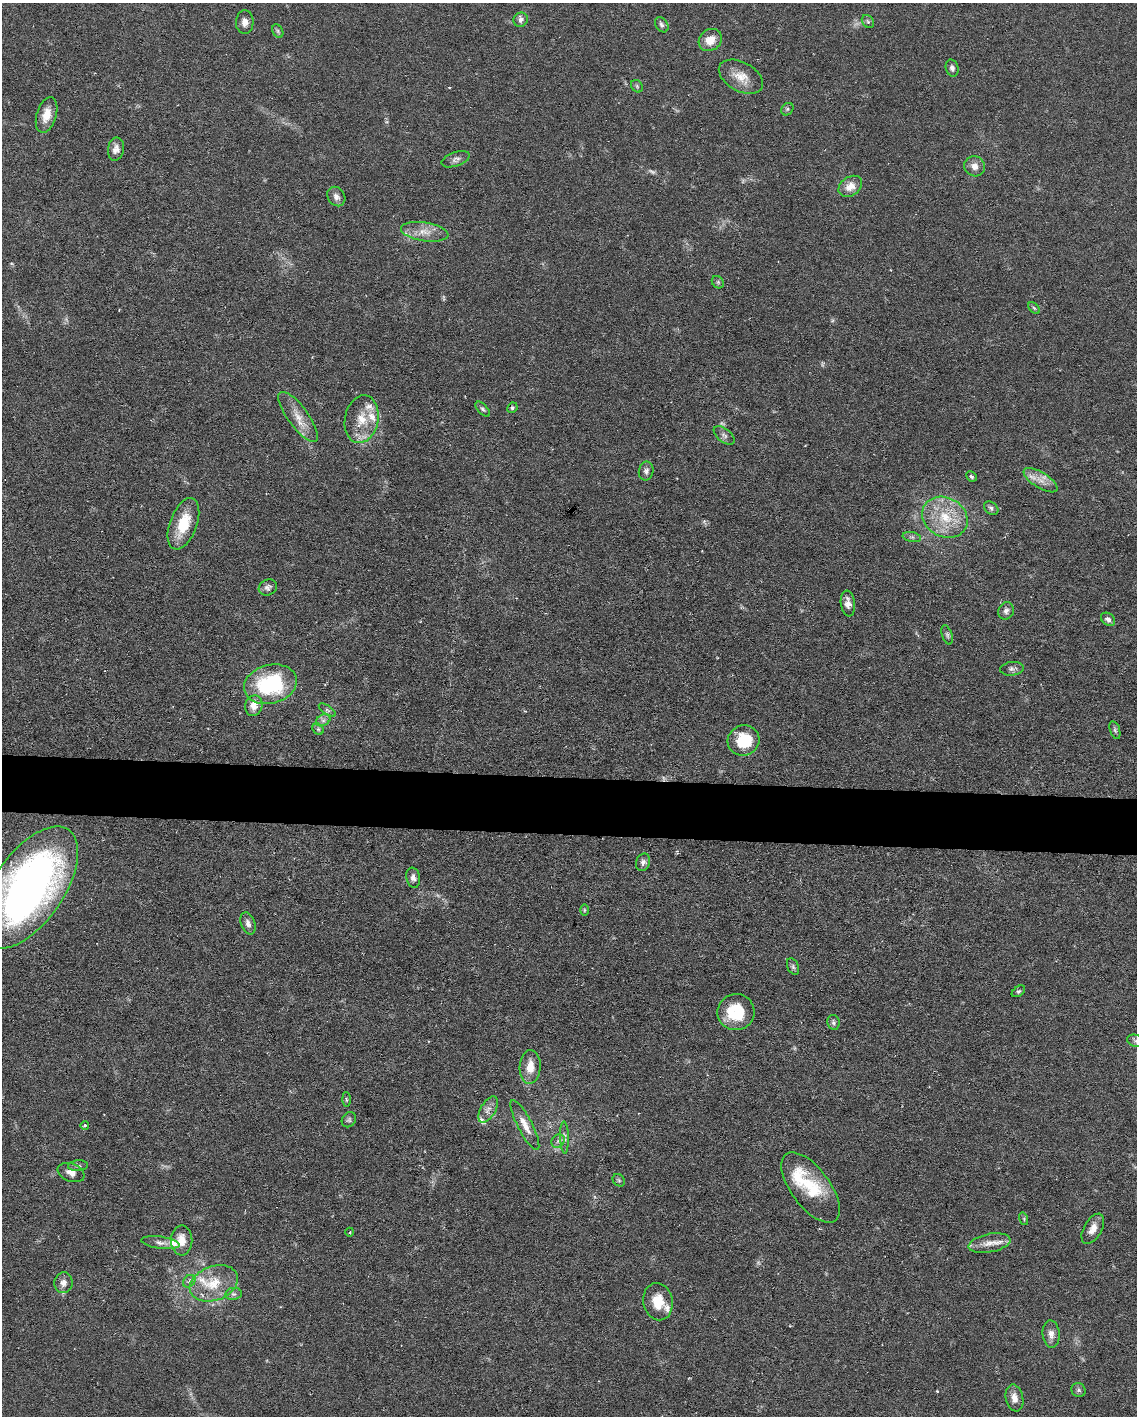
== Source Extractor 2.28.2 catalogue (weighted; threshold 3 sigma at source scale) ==
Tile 7 of 4 x 3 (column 3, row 2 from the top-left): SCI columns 2270-3404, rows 1630-3043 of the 4538 x 4560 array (HDU 1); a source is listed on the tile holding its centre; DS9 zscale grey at full resolution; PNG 1139 x 1418 px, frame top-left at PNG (2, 3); each listed source drawn as its Kron ellipse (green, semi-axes under 4 px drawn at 4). Shown black and unused: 4% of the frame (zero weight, under 3 of 6 exposures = <1% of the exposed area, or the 3 px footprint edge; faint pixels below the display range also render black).
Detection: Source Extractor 2.28.2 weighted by HDU 2 'WHT'; one run over the whole footprint, this tile lists its part. Background 0.106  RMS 0.0054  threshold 0.022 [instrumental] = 3 sigma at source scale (4.09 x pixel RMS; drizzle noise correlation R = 1.36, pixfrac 0.8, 0.05/0.05 arcsec/px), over >= 5 px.
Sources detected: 89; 2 too faint to see at this stretch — neither listed nor drawn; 7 inside a brighter listed object's ellipse — not listed separately; the other 80 listed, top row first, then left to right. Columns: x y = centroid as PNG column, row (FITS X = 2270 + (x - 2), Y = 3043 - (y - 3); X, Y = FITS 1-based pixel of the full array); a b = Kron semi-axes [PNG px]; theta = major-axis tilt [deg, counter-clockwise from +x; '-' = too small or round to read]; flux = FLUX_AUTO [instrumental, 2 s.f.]
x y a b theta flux
521 20 7 7 - 2
245 22 12 8 88 3.3
868 22 7 5 -54 1.1
662 25 8 6 -55 1.4
278 31 7 5 -61 0.95
710 40 12 10 37 7.1
952 68 8 6 -74 1.6
741 77 24 14 -29 8.1
637 86 7 5 -47 0.91
787 109 7 5 47 0.86
47 115 18 10 73 7
116 149 11 8 81 2.9
456 159 15 7 19 2.3
975 166 10 10 - 3.8
850 186 13 9 36 5.8
336 197 10 8 -55 2.5
425 232 24 9 -9 6.8
718 282 7 5 -45 0.9
1034 308 7 4 -45 0.72
512 408 5 5 - 0.94
483 409 9 5 -47 1.1
298 417 30 10 -54 8.1
362 419 24 16 79 12
724 435 12 6 -39 1.9
646 471 9 7 79 1.9
971 476 5 5 - 0.87
1041 480 19 8 -31 5.1
991 508 8 5 -39 1.3
945 517 24 19 -28 18
183 524 27 13 69 16
912 537 9 5 -11 1.4
268 587 9 7 28 1.8
848 603 13 7 -82 3.6
1006 611 9 7 64 2.1
1108 619 8 5 -38 2.3
947 635 10 5 -72 1.2
1012 669 12 7 7 1.8
270 684 27 19 15 49
254 706 10 8 76 5.3
327 710 10 4 -33 1.2
323 720 7 5 28 1.6
318 729 6 5 - 1
1115 730 9 5 -72 1.1
743 741 16 15 - 17
643 862 9 7 74 1.8
413 878 10 7 -79 2.4
29 888 70 35 56 280
584 910 6 4 90 0.6
248 923 11 7 -70 2.3
793 967 9 5 -64 1.1
1018 991 7 4 35 0.98
736 1012 18 18 - 19
833 1022 7 6 - 1.2
1136 1041 9 6 -18 1.5
530 1067 17 10 87 7.5
346 1099 7 3 -89 0.68
488 1110 14 7 60 3.2
349 1120 8 6 54 1.2
85 1125 4 4 - 0.67
525 1125 28 7 -63 5.9
564 1137 16 4 -88 2.1
558 1141 7 6 - 1.7
78 1166 10 5 5 1.4
71 1173 14 8 -22 3.3
619 1180 7 5 -46 0.88
810 1187 41 19 -53 24
1024 1219 6 4 -73 0.68
1093 1229 16 9 61 4.5
350 1232 4 3 - 0.4
182 1240 15 10 89 6.5
160 1243 19 6 -7 2.8
989 1243 21 9 11 5.5
189 1281 7 5 45 1.4
64 1283 10 9 - 2.9
214 1283 25 17 20 15
233 1294 8 6 9 1.4
658 1302 19 14 -79 10
1051 1334 13 8 -85 3.5
1078 1390 7 6 - 1.2
1014 1398 13 8 -77 4.3
Isophote crosses this tile's border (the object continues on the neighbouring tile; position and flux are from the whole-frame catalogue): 2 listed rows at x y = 29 888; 1136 1041